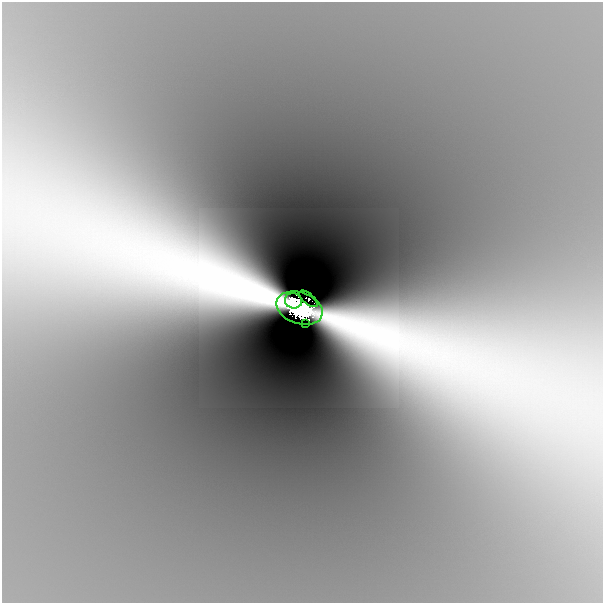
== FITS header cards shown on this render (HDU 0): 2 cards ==
NAXIS1  =                  601
NAXIS2  =                  601

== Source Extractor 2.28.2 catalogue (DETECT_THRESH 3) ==
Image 601 x 601 px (HDU 0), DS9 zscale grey, 1 PNG px = 1 image px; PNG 605 x 605 px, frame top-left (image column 1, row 601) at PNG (2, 2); each listed source drawn as its Kron ellipse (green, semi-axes under 4 px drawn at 4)
Background -1.23e-08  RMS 1.1e-09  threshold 3.33e-09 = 3 sigma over >= 5 px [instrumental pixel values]
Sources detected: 4; all 4 listed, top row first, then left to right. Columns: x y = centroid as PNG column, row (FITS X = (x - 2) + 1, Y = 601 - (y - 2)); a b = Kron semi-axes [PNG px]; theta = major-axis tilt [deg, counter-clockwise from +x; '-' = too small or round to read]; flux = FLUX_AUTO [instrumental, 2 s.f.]
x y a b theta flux
308 299 11 5 -41 0.17
293 301 8 7 - 0.96
300 308 24 15 -19 4.7
305 323 2 2 - 0.0084